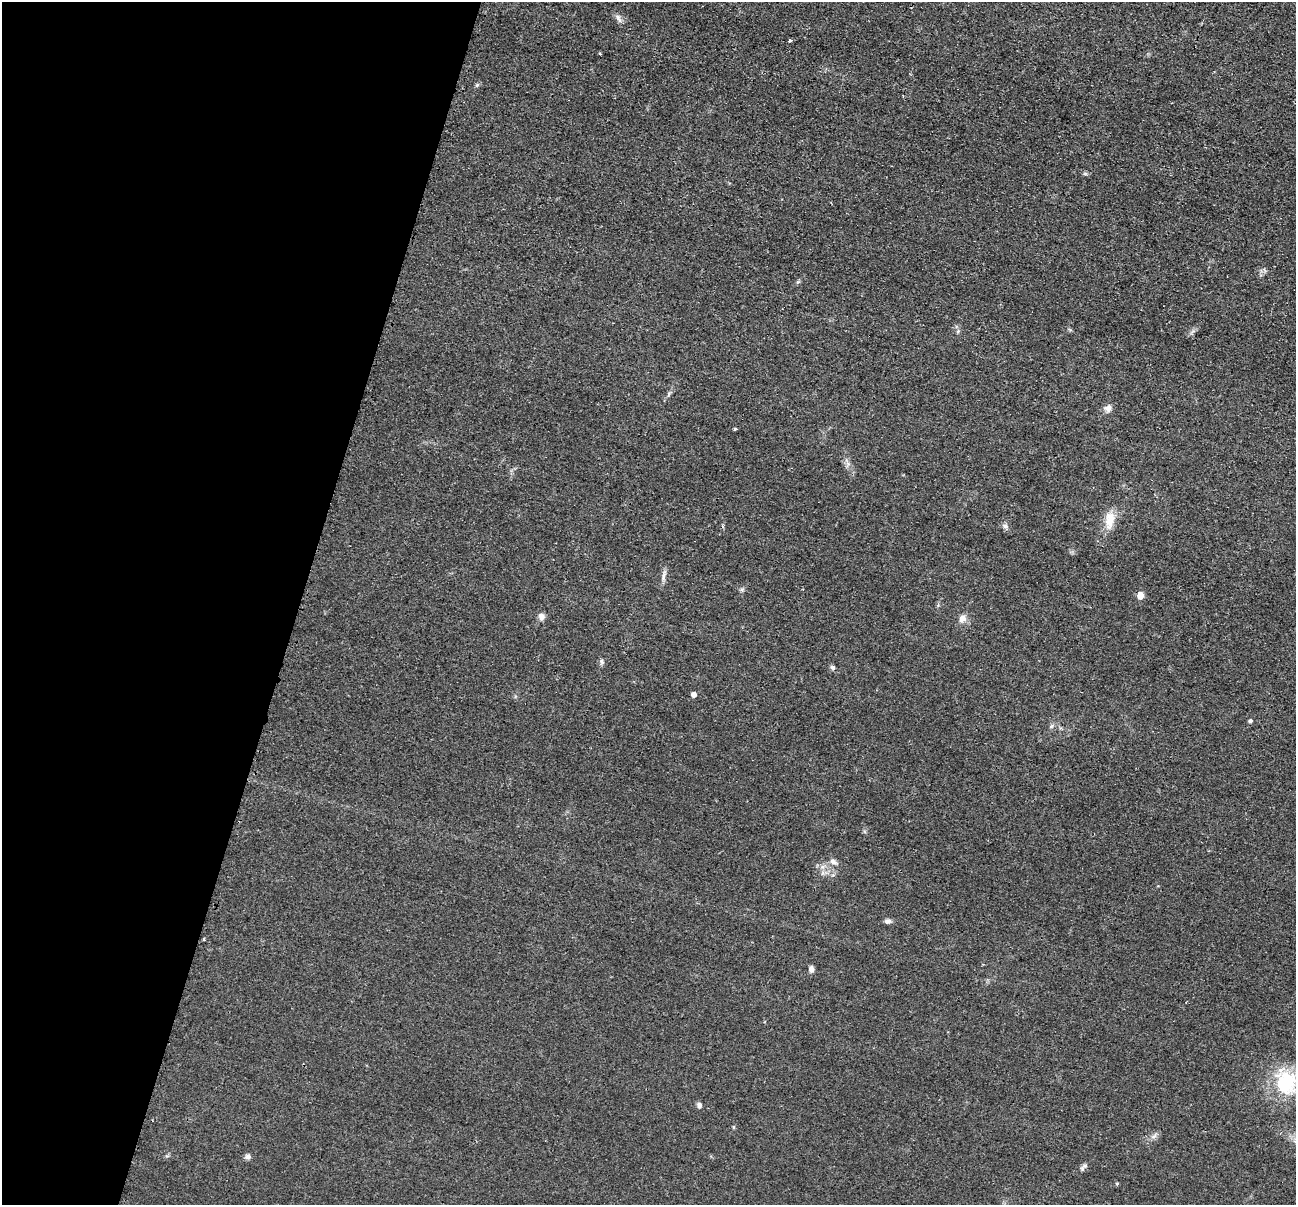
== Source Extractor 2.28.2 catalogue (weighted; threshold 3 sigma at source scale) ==
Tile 9 of 4 x 4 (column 1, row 3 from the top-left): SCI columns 10-1303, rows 1463-2665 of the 5195 x 5211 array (HDU 1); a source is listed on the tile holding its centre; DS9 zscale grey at full resolution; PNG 1298 x 1207 px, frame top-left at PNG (2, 2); no overlay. Shown black and unused: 23% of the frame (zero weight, under 2 of 3 exposures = <1% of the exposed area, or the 3 px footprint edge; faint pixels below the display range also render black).
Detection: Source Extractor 2.28.2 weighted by HDU 2 'WHT'; one run over the whole footprint, this tile lists its part. Background 0.0452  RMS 0.0086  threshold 0.0386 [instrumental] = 3 sigma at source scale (4.5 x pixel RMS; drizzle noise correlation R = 1.50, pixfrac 1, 0.05/0.05 arcsec/px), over >= 5 px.
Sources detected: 30; all 30 listed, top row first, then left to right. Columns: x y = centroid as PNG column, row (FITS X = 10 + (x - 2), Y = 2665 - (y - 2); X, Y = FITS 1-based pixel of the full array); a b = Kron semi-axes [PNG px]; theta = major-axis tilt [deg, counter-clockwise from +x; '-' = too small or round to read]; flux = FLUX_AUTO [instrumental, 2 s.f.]
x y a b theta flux
618 17 11 6 -53 3.3
790 41 4 3 - 1.1
600 54 4 2 - 0.78
477 85 7 4 45 1.4
958 331 5 5 - 1.4
669 393 6 5 - 1.4
1108 408 10 8 29 4.7
735 429 4 3 - 1.2
848 464 7 4 -19 2.1
1110 520 26 11 79 14
1005 526 9 6 -31 2.7
663 576 16 4 79 3.6
1140 595 6 5 - 11
542 616 9 8 - 3.5
962 619 11 9 58 5.6
602 662 7 4 -70 1.7
832 667 7 6 - 1.9
694 694 5 4 - 4.3
1250 721 5 4 - 1.9
1051 726 8 5 37 1.8
833 862 11 7 -26 3.4
887 921 9 6 8 2.6
204 939 4 2 - 0.75
811 969 7 5 -83 3.6
1286 1083 30 26 -76 56
699 1105 7 6 - 2.4
734 1127 5 3 - 0.92
1154 1136 10 4 33 2.6
248 1157 7 6 - 3
1085 1165 8 7 - 2.4
Isophote crosses this tile's border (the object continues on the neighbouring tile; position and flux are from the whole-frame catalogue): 1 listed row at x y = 1286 1083